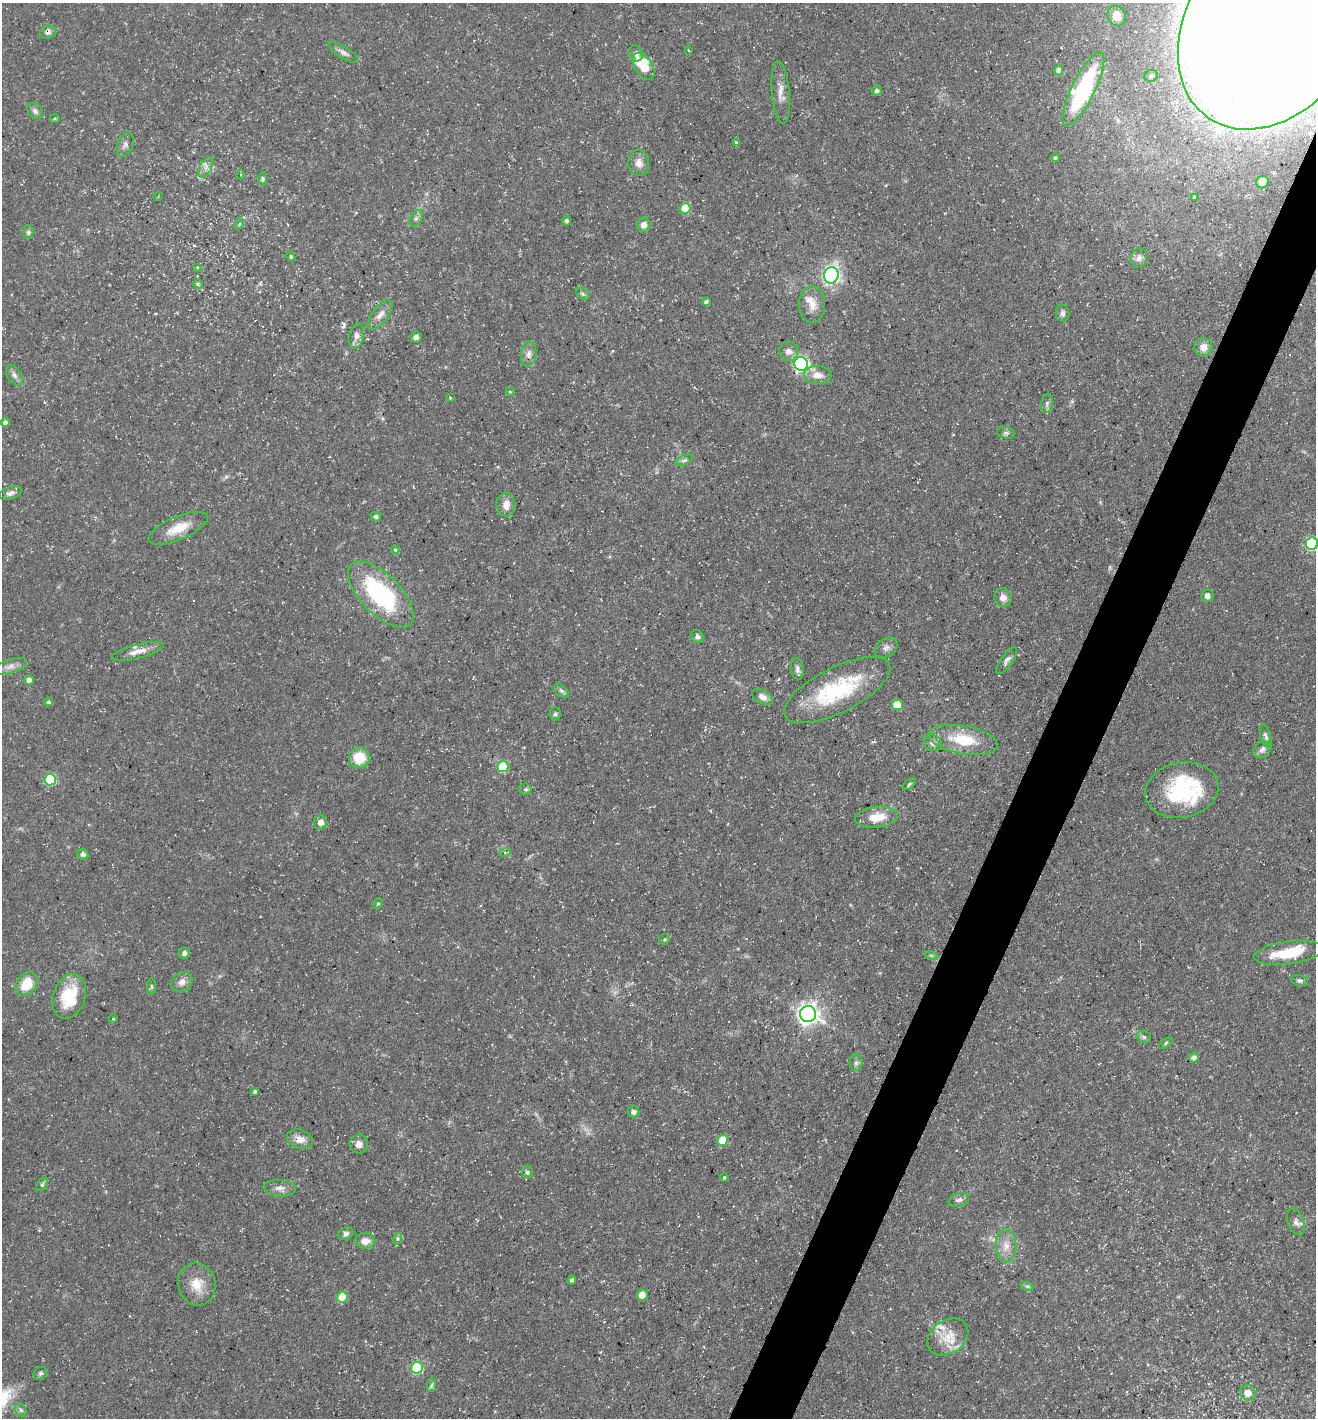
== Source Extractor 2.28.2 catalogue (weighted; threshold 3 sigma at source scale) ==
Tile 10 of 4 x 4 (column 2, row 3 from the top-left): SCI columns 1455-2768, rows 1417-2832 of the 5674 x 5663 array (HDU 1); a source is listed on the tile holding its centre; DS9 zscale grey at full resolution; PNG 1318 x 1420 px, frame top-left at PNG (2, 3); each listed source drawn as its Kron ellipse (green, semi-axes under 4 px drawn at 4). Shown black and unused: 4% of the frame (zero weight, under 3 of 5 exposures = <1% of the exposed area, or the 3 px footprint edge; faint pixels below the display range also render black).
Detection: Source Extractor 2.28.2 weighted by HDU 2 'WHT'; one run over the whole footprint, this tile lists its part. Background 0.0358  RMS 0.0039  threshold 0.0175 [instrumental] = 3 sigma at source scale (4.5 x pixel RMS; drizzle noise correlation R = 1.50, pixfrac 1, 0.05/0.05 arcsec/px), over >= 5 px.
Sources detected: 139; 1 too faint to see at this stretch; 2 cosmic-ray / hot-pixel residue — neither listed nor drawn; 4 inside a brighter listed object's ellipse — not listed separately; the other 132 listed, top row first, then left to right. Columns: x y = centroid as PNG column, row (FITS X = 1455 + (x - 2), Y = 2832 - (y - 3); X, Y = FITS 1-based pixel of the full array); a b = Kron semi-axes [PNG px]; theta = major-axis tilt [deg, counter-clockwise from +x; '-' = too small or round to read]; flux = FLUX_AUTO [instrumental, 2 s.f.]
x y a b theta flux
1117 16 10 9 - 4.6
1273 24 114 85 56 3900
48 32 8 6 18 1.4
688 50 4 2 - 0.31
343 52 17 6 -32 2
636 53 8 6 -70 1.5
644 66 15 8 -58 15
1059 70 5 4 - 1.7
1151 76 7 6 - 1.5
1083 89 41 11 64 43
877 91 5 5 - 1.1
781 92 31 9 -85 4.3
35 111 9 6 -46 1.4
55 118 5 3 - 0.46
736 142 4 3 - 0.41
125 145 12 7 69 1.7
1055 158 4 4 - 0.74
639 163 13 10 -79 3.4
206 167 11 5 59 1.9
241 175 4 3 - 0.35
263 179 7 4 87 0.78
1262 182 6 6 - 4.1
158 197 5 3 - 0.33
1194 197 4 2 - 0.51
685 208 5 5 - 16
416 218 9 6 62 1.2
567 221 5 4 - 1.1
239 224 5 3 - 0.5
644 225 7 7 - 2.7
28 232 6 5 - 0.87
291 256 5 4 - 0.62
1139 258 10 8 75 1.9
197 267 4 2 - 0.32
831 275 8 7 - 110
198 284 5 5 - 0.64
582 294 7 5 -41 0.88
706 302 4 4 - 1.7
812 304 18 13 -90 5.4
1062 313 8 7 - 1.4
380 315 18 8 53 3.2
356 336 12 7 78 2.2
416 337 5 5 - 1.5
1203 347 9 9 - 3.2
788 351 10 9 - 2.4
529 354 13 8 83 2.2
801 364 7 7 - 110
14 375 11 7 -58 1.6
818 375 14 9 -3 3.9
510 392 4 4 - 0.44
450 397 3 3 - 0.4
1047 403 10 5 82 1.2
5 422 4 4 - 1.3
1006 433 9 5 -9 1.1
684 460 9 5 24 1.1
11 493 11 6 19 1.6
506 505 12 9 -88 3.6
376 517 5 5 - 0.8
178 528 32 11 23 9
1312 544 6 6 - 52
395 550 4 3 - 0.52
381 594 42 20 -45 52
1207 596 6 6 - 2.5
1003 598 9 9 - 2.7
697 637 7 6 - 1.3
886 647 12 8 34 2.1
138 651 27 7 14 3.9
1007 660 16 5 55 1.6
10 666 18 7 17 2.7
797 669 11 6 -80 1.6
29 680 5 4 - 2.4
837 690 58 22 27 38
561 691 9 5 -43 0.98
762 697 11 6 -31 2.7
48 702 4 4 - 0.8
897 705 5 5 - 12
555 714 6 5 - 0.82
1266 736 12 5 -72 1.3
963 740 35 14 -10 17
932 743 10 8 -29 2
1262 750 10 7 31 1.6
359 758 10 10 - 9.7
503 766 6 5 - 19
50 780 6 5 - 32
909 784 8 4 39 0.74
526 789 6 5 - 0.71
1182 790 37 27 12 38
876 817 21 10 7 8.4
320 822 7 6 - 2.8
505 852 5 3 - 0.53
83 854 6 5 - 1.3
378 904 5 4 - 0.55
664 939 6 5 - 0.62
184 953 5 5 - 1.4
1288 953 35 11 8 16
931 955 7 4 -19 0.66
1300 980 8 5 -10 1.1
182 982 11 9 33 2.7
27 984 13 9 56 9.7
151 986 8 4 -88 0.76
69 996 23 16 72 18
808 1014 8 8 - 270
113 1019 4 3 - 0.33
1144 1037 7 5 -15 0.95
1166 1043 8 4 37 0.59
1194 1057 5 5 - 2
856 1063 8 6 87 1.3
255 1091 3 3 - 0.76
633 1112 6 5 - 1.5
300 1139 13 9 -19 3.9
722 1140 5 5 - 14
359 1144 9 9 - 2.1
527 1172 6 5 - 0.8
724 1177 4 3 - 0.47
42 1185 7 5 54 0.77
280 1188 16 8 -4 2.5
959 1200 10 6 14 1.5
1296 1222 14 8 -69 2.1
346 1234 7 6 - 1.2
397 1239 6 4 72 0.7
365 1241 9 8 - 3.7
1006 1246 16 10 -87 4.7
572 1280 4 4 - 0.77
197 1284 21 18 -78 8
1027 1286 7 4 -17 0.67
642 1295 5 5 - 5.2
342 1297 5 5 - 13
948 1337 22 16 35 9.5
417 1368 6 6 - 37
40 1373 7 6 - 0.9
431 1385 7 4 86 0.78
1248 1393 8 7 - 4
21 1410 7 5 -47 0.97
Overlapping masked pixels (flux is a lower limit): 3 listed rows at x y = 1273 24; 48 32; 300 1139
Isophote crosses this tile's border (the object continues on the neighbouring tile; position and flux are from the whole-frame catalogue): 2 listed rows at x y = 1273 24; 1312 544